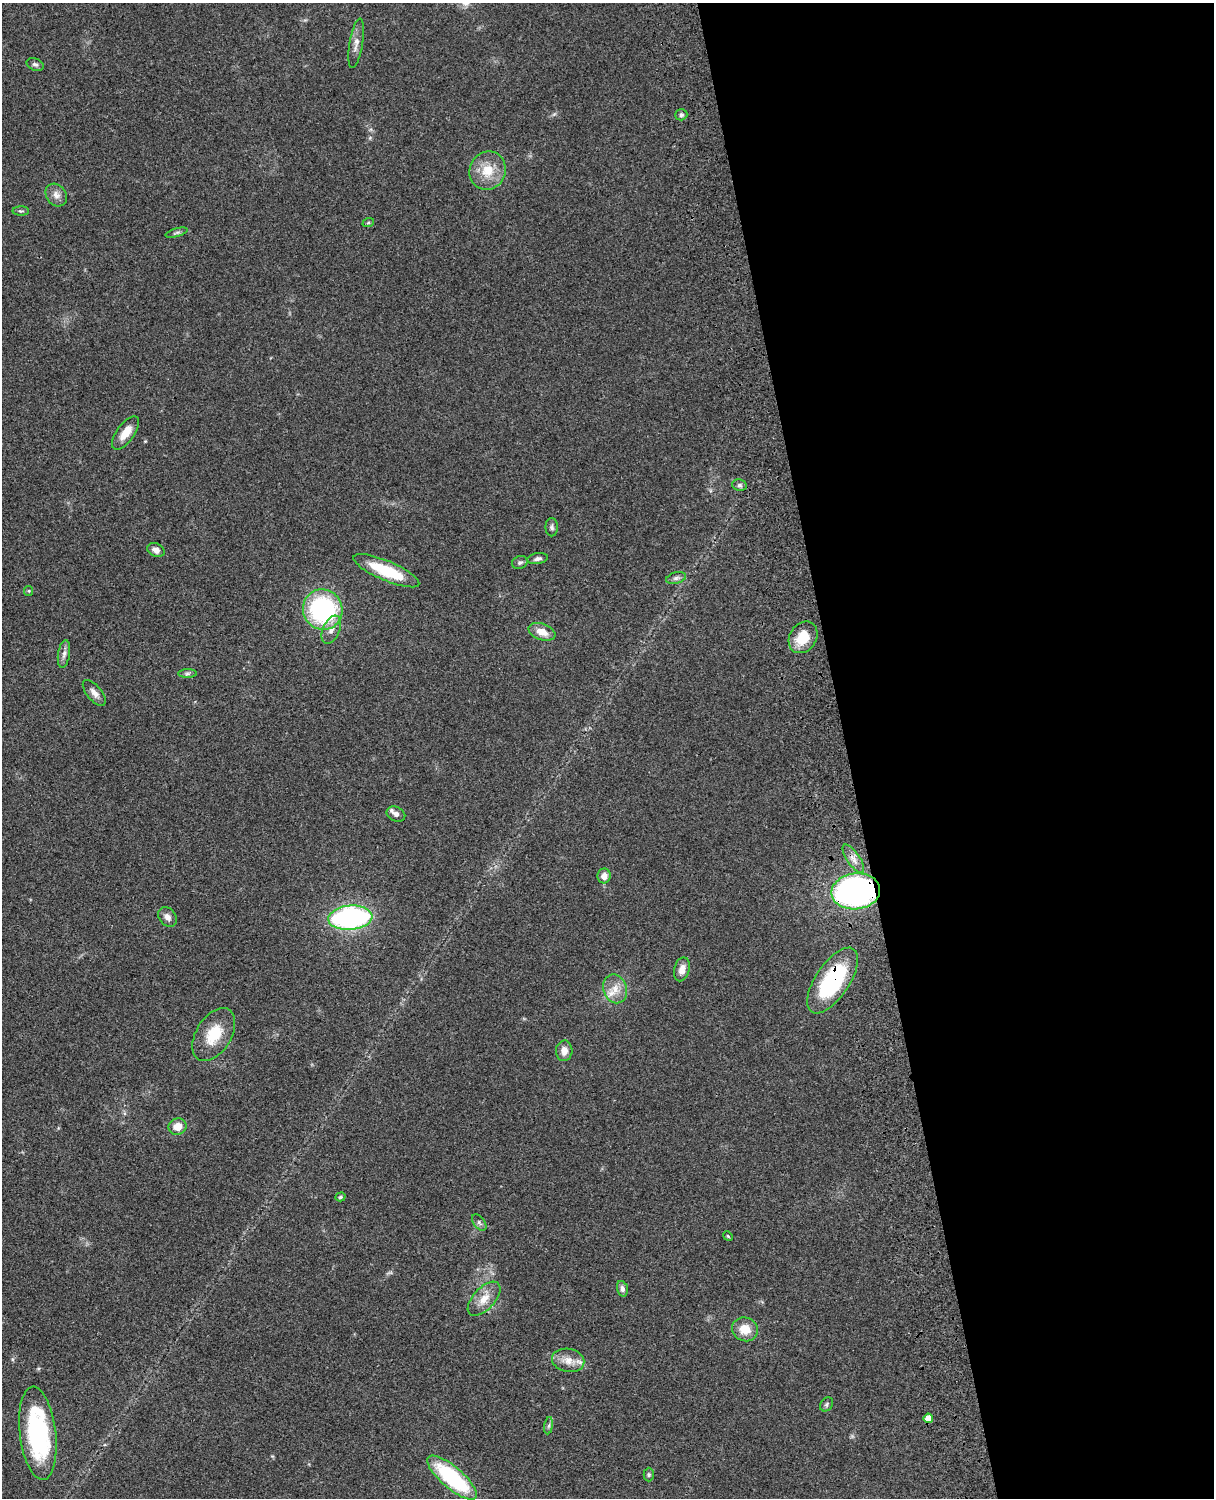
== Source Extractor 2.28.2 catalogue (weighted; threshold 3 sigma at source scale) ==
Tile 8 of 4 x 3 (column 4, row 2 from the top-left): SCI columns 3757-4968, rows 1773-3268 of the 5087 x 4927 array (HDU 1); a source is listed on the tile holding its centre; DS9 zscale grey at full resolution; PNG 1216 x 1500 px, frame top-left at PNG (2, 3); each listed source drawn as its Kron ellipse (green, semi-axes under 4 px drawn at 4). Shown black and unused: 30% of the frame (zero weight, under 3 of 4 exposures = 6% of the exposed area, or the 3 px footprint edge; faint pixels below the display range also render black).
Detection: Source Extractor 2.28.2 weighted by HDU 2 'WHT'; one run over the whole footprint, this tile lists its part. Background 0.0986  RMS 0.0064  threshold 0.0289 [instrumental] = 3 sigma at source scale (4.5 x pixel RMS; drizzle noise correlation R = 1.50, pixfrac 1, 0.05/0.05 arcsec/px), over >= 5 px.
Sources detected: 52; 1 too faint to see at this stretch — neither listed nor drawn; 2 inside a brighter listed object's ellipse — not listed separately; the other 49 listed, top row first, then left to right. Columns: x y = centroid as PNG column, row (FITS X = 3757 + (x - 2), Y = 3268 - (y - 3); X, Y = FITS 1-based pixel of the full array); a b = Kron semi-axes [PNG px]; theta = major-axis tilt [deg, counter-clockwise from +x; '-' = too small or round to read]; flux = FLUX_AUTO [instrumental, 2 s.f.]
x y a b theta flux
356 43 25 6 80 4.9
35 64 9 6 -22 1.8
681 115 6 5 - 1.3
488 171 19 18 - 15
56 195 12 9 -53 4.3
21 211 8 4 0 1.2
368 223 6 3 19 0.73
177 233 11 4 16 1.4
126 433 19 8 54 8.4
739 485 7 5 -13 1.6
552 527 9 6 -89 1.7
156 550 9 6 -24 3.5
538 559 10 5 11 2.2
520 562 8 6 24 1.6
386 571 35 10 -23 28
676 578 10 6 15 2
29 591 5 4 - 0.77
323 610 20 19 - 86
331 630 15 8 67 4.7
542 632 14 8 -19 7.5
803 637 17 13 56 15
64 654 14 6 81 2.8
187 674 9 4 1 1.4
94 693 16 7 -50 4
396 814 10 7 -24 2.5
853 859 16 6 -55 4.3
604 876 7 6 - 4.5
856 891 24 18 6 190
168 917 11 8 -53 3.2
350 918 22 12 5 130
682 969 12 7 75 4.8
833 981 38 17 56 65
615 989 15 12 -70 7.9
214 1034 29 17 59 19
564 1051 10 8 85 4.7
178 1127 9 8 - 7.7
340 1197 5 4 - 0.93
479 1223 9 5 -53 1.7
728 1236 5 4 - 0.69
622 1289 8 5 -73 1.9
484 1299 21 11 47 8.8
745 1329 13 11 -22 10
568 1360 16 11 -12 7.2
826 1404 7 6 - 1.4
928 1418 5 5 - 7.6
549 1426 9 4 81 1.5
38 1433 47 18 -83 90
649 1475 7 5 88 1.1
452 1478 31 11 -41 65
Overlapping masked pixels (flux is a lower limit): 2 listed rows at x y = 856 891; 833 981